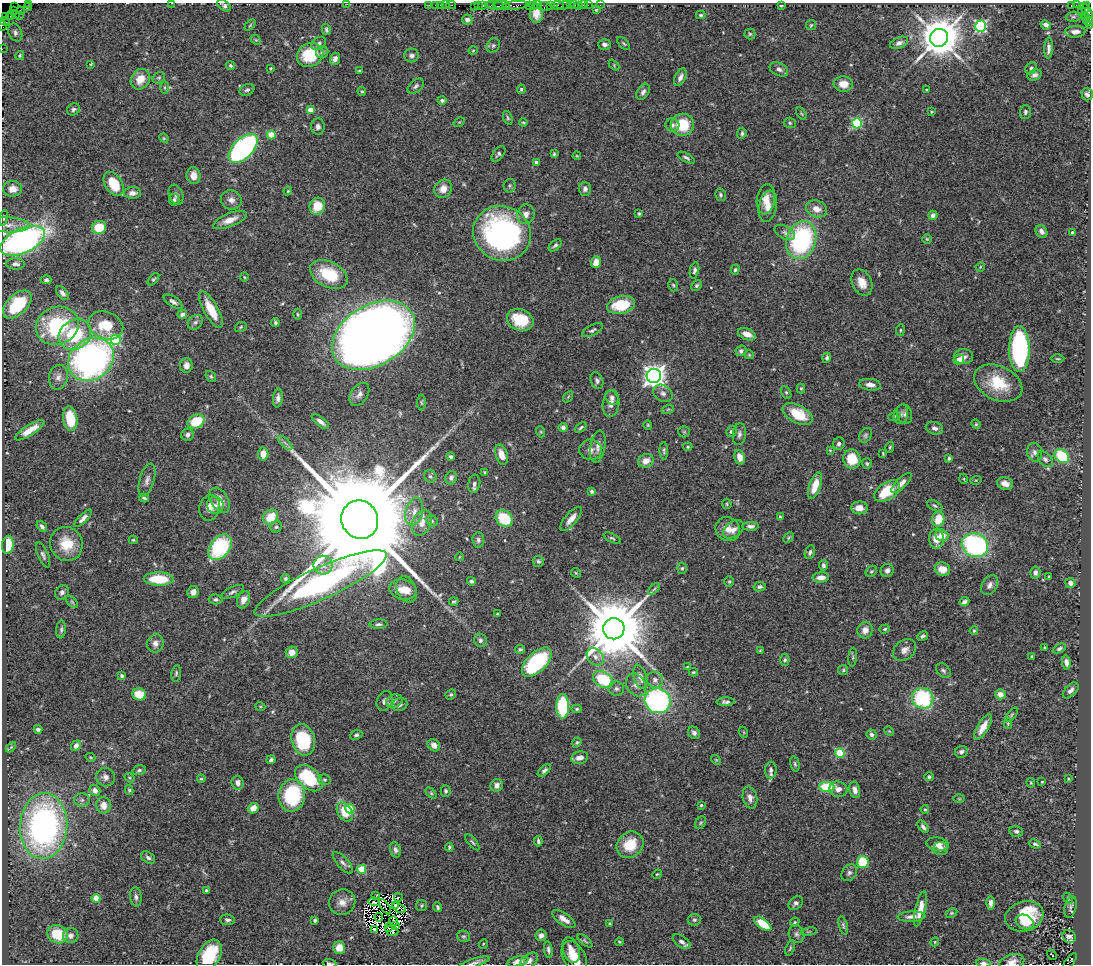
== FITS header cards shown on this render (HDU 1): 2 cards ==
NAXIS1  =                 1089
NAXIS2  =                  962

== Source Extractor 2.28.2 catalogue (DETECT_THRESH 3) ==
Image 1089 x 962 px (HDU 1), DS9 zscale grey, 1 PNG px = 1 image px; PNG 1093 x 966 px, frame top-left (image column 1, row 962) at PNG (2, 3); each listed source drawn as its Kron ellipse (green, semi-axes under 4 px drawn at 4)
Background 1.34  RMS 0.047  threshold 0.14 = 3 sigma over >= 5 px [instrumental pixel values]
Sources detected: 523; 6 with non-positive FLUX_AUTO (blend fragments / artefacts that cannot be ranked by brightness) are neither listed nor drawn; of the other 517, the 500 brightest by FLUX_AUTO listed and drawn (17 fainter detections omitted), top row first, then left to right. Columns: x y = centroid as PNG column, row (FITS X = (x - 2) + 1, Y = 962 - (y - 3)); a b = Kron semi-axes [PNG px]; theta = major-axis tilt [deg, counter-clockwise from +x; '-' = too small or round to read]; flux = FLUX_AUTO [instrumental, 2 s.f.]
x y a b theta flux
28 3 3 2 - 52
172 3 3 2 - 9.3
347 4 2 2 - 49
429 5 2 2 - 23
436 5 3 2 - 120
440 5 2 2 - 57
445 5 3 2 - 29
451 5 5 2 - 89
478 5 3 2 - 53
483 5 3 3 - 160
502 5 8 2 -3 230
516 5 13 3 4 300
538 5 3 2 - 56
551 5 3 3 - 110
557 5 7 3 4 120
563 5 6 3 13 130
570 5 2 2 - 18
575 5 3 2 - 10
578 5 3 3 - 70
583 5 2 2 - 21
588 5 4 2 - 42
600 5 2 2 - 16
1071 5 3 3 - 240
1076 5 3 2 - 17
14 6 3 2 - 24
224 6 8 4 -36 8.7
474 6 2 2 - 28
490 6 3 2 - 94
496 6 11 3 -8 320
530 6 3 2 - 49
534 6 3 3 - 100
545 6 7 4 -2 190
781 6 3 2 - 3
1087 6 4 2 - 35
28 7 4 2 - 3.8
13 10 3 2 - 17
596 10 4 4 - 3.1
21 11 4 2 - 82
1081 11 2 2 - 46
1087 11 9 4 -54 260
536 13 9 7 88 26
15 15 3 2 - 71
19 15 3 3 - 52
701 15 5 3 - 4.8
11 16 3 2 - 73
1085 16 4 3 - 110
1089 16 5 2 - 320
6 17 3 2 - 65
1073 17 8 5 5 5.5
467 19 5 5 - 15
5 21 5 3 - 120
1088 21 5 3 - 120
2 25 5 2 - 39
250 25 6 4 46 3.9
811 25 5 5 - 4.5
1046 25 5 4 - 13
981 26 5 5 - 480
1090 26 3 2 - 31
326 30 5 3 - 5.8
1075 32 10 5 3 20
15 33 9 6 -64 10
750 34 5 5 - 4.9
939 38 9 9 - 13000
256 40 6 4 -42 4.3
318 43 8 6 33 9.2
624 43 8 3 -45 4.7
899 43 9 5 23 12
605 44 6 5 - 11
493 45 7 6 - 7.8
1049 48 10 4 87 13
2 49 2 2 - 23
473 51 4 3 - 2.6
322 52 6 6 - 9.1
310 55 13 11 24 140
412 55 7 7 - 12
20 56 4 3 - 3.5
335 59 6 5 - 13
91 64 3 2 - 2.5
614 65 6 4 -47 3.6
231 66 5 4 - 5.3
271 68 3 2 - 3
1031 68 6 5 - 7
779 69 10 6 -26 12
359 71 4 4 - 3.3
1034 75 7 5 21 11
680 77 9 5 65 15
159 78 6 5 - 5.1
140 79 11 9 55 45
843 84 9 7 -4 35
416 86 9 6 40 8.7
165 88 6 4 -89 4.9
521 89 4 4 - 5.3
247 90 8 5 26 7.2
927 90 3 3 - 3.5
362 91 4 3 - 4.1
643 92 9 5 58 11
1087 94 6 5 - 9.1
442 100 5 4 - 7.7
73 109 7 5 29 8.2
310 110 4 4 - 38
932 112 3 3 - 4.2
1025 112 7 5 87 8.1
801 113 7 4 -58 4.2
508 118 7 4 -72 5.1
459 122 6 4 32 3.7
523 122 4 4 - 3.5
790 123 6 5 - 5.6
857 123 5 5 - 270
672 125 7 6 - 11
682 125 11 11 - 110
318 127 8 7 - 11
742 133 5 4 - 6.5
271 135 4 4 - 83
164 138 5 4 - 3.5
243 148 18 10 44 830
499 154 9 5 52 7.8
554 154 4 3 - 4.3
577 156 4 3 - 2.8
686 158 9 4 -28 7.8
536 162 4 3 - 4.4
193 175 8 7 - 27
114 184 13 8 -57 87
510 186 7 6 - 6.3
13 189 9 8 - 28
443 189 9 8 - 30
585 189 7 6 - 10
288 191 4 3 - 3
132 193 9 6 0 15
176 195 10 7 -70 12
720 195 6 5 - 7.7
766 199 15 9 82 35
174 200 6 5 - 8.7
231 200 10 9 - 18
317 206 8 7 - 64
768 206 16 9 79 28
816 209 11 8 -19 28
639 213 4 3 - 5
526 214 10 8 71 22
933 215 5 4 - 12
4 218 8 4 80 5.3
230 220 18 6 22 32
8 225 22 7 -2 26
99 227 7 6 - 90
1041 231 7 5 -53 14
785 232 11 6 -29 11
502 233 29 27 -27 740
1073 233 3 3 - 6.1
927 239 5 5 - 4.1
801 240 19 14 71 460
23 241 24 12 24 1200
555 245 7 5 41 7.2
596 262 6 5 - 27
16 264 9 5 -2 13
980 267 5 3 - 3.2
694 270 8 4 79 9.2
735 270 5 4 - 5.5
329 274 20 12 -26 140
244 277 5 3 - 2.9
153 279 7 4 47 5.1
46 280 5 4 - 6.6
862 283 14 9 -65 37
673 285 6 5 - 4.7
696 286 6 4 46 6.1
62 293 8 5 -54 12
173 302 11 5 -33 10
17 304 17 10 44 150
621 305 14 9 12 120
211 310 21 7 -61 71
182 314 5 4 - 11
298 314 6 3 87 4
520 320 14 10 -22 96
195 322 8 6 44 10
275 323 4 3 - 6.6
106 325 18 13 -22 110
57 326 22 18 21 270
241 327 6 5 - 4.8
592 330 11 5 28 8.7
900 330 6 3 82 3.6
747 334 9 5 -22 27
75 335 17 14 36 190
373 335 45 30 31 5800
115 340 5 5 - 280
1019 349 23 10 -89 580
741 351 6 5 - 9.2
749 355 5 4 - 3.6
964 357 9 7 -2 17
827 358 5 4 - 7.8
91 359 24 20 36 1200
959 359 5 4 - 35
1058 359 7 3 -1 3.8
186 365 7 6 - 19
211 376 6 4 -50 5.3
654 376 7 7 - 2400
58 377 12 9 77 20
597 381 9 6 -67 8.4
998 383 25 17 -24 110
870 385 11 5 -7 20
801 389 5 4 - 4.1
786 392 7 4 -63 5.3
663 393 10 8 -33 14
359 394 13 8 56 16
568 397 6 4 56 3.7
278 398 9 5 84 12
612 398 8 6 -56 10
421 403 8 4 -89 4.2
611 403 14 8 82 21
668 409 6 4 19 5.1
798 414 16 9 -28 100
901 414 10 7 75 12
905 414 10 7 -71 11
894 416 6 4 20 4.3
70 419 12 7 -81 100
196 421 9 6 27 110
320 422 10 4 -38 16
976 424 5 4 - 3.9
648 425 4 4 - 3.4
581 427 7 3 35 6.1
563 428 4 4 - 15
934 428 9 6 -15 12
30 430 17 5 32 40
731 431 6 5 - 8.7
541 432 6 3 -72 3.6
684 432 6 5 - 5.4
739 434 11 6 82 11
187 435 6 6 - 12
866 435 8 5 59 6.7
285 443 9 3 -45 7.4
839 444 6 5 - 9.4
598 447 16 7 81 21
688 447 5 4 - 4.2
890 447 5 3 - 3.9
591 450 11 10 - 19
830 450 4 3 - 2.8
664 451 9 3 -87 5.9
1035 452 9 7 -76 14
883 453 3 2 - 3
263 454 6 5 - 37
501 455 10 6 -72 31
1062 456 8 6 -38 150
451 457 4 3 - 7.5
740 457 7 5 -75 28
949 458 4 3 - 6.9
852 459 10 8 -74 85
1045 459 9 6 -49 10
646 461 8 6 20 30
867 463 5 5 - 5.3
485 472 3 3 - 3.8
430 476 6 6 - 7.6
451 478 7 5 67 13
964 479 5 3 - 2.8
147 480 17 7 74 18
976 480 6 3 17 3.1
901 483 13 5 45 20
474 484 9 6 79 12
1005 484 8 6 -19 27
815 486 14 6 73 54
591 491 4 3 - 7.4
887 491 14 8 34 110
144 498 5 2 - 5.7
220 500 13 8 -61 36
727 504 5 4 - 4.1
215 505 8 8 - 12
935 506 8 4 -29 6.4
210 508 13 10 75 32
859 508 8 6 1 28
414 512 14 8 74 31
270 517 8 7 - 64
780 517 4 4 - 4.6
83 518 11 4 45 15
504 518 9 7 -47 120
571 519 15 6 50 34
938 519 7 6 - 70
360 520 19 18 - 140000
432 521 6 5 - 5
422 523 13 9 67 33
42 526 6 4 -50 9.3
750 526 8 4 3 11
276 527 6 5 - 6.9
728 529 13 12 - 30
733 529 11 7 38 19
942 535 6 5 - 38
612 538 9 4 -26 6.1
789 538 6 4 46 3.9
936 539 10 7 -90 44
133 540 4 3 - 4.1
478 540 7 6 - 8.8
66 544 17 16 - 80
8 545 9 6 83 87
975 545 13 11 -23 580
220 547 14 9 51 300
810 552 7 5 69 7.5
43 555 13 5 -68 10
459 557 4 2 - 2.5
538 561 6 5 - 6.5
323 565 9 9 - 23
823 565 5 4 - 9.1
682 568 6 5 - 5
942 569 8 6 -19 34
887 570 7 6 - 13
871 571 6 5 - 5.5
1035 572 6 5 - 12
576 573 5 4 - 3.4
1049 576 3 2 - 3.2
285 578 4 4 - 7.3
821 578 8 5 4 28
159 579 15 6 -2 110
471 581 4 4 - 8.9
729 582 5 4 - 4.2
1070 583 5 5 - 15
320 584 72 15 24 1300
990 585 11 7 58 15
760 587 6 4 12 8.4
406 589 13 9 -63 30
654 589 7 4 44 5.3
403 590 14 10 -11 42
62 592 8 6 48 11
193 592 6 5 - 20
232 592 12 5 26 9.6
216 599 7 5 -6 6.9
243 600 9 6 65 25
72 602 7 4 -45 5.3
454 602 4 3 - 4.5
964 602 5 3 - 8.3
497 614 3 2 - 3.6
379 624 9 4 1 8.1
61 629 9 5 85 6.9
614 629 10 10 - 39000
885 629 5 4 - 4.8
865 630 8 7 - 23
974 631 4 3 - 3.5
923 636 6 4 29 7
480 640 7 6 - 9.8
155 643 9 8 - 17
1045 647 3 2 - 2.5
520 649 5 4 - 5.7
1059 649 7 4 26 7.2
760 650 3 3 - 2.6
905 650 13 9 38 21
292 652 6 5 - 29
595 657 10 7 -50 17
853 657 9 3 85 5.3
1032 657 3 3 - 4.7
785 660 6 4 88 5.9
537 662 18 9 44 380
1066 662 7 4 -82 16
687 667 3 3 - 2.5
843 670 5 5 - 5
943 671 8 6 -44 8.1
693 672 4 3 - 4.7
176 673 8 5 83 6.1
122 676 4 3 - 8.8
640 677 12 6 -73 26
603 680 11 7 -31 170
655 680 8 8 - 16
636 685 12 9 -59 22
616 689 8 7 - 11
1071 690 10 5 45 14
139 694 7 6 - 69
451 694 5 5 - 5.4
1000 694 5 5 - 24
923 698 11 10 - 330
385 701 10 7 68 14
394 701 8 6 18 11
658 701 13 12 - 670
726 702 9 4 1 9.5
400 705 8 6 19 9.6
260 706 5 3 - 3.3
563 706 12 6 -89 280
577 709 5 4 - 4.7
1011 715 9 3 50 4.7
1008 724 5 4 - 3.5
983 727 15 5 59 35
38 729 4 3 - 7.8
889 731 5 4 - 2.8
743 732 5 3 - 3
694 733 7 5 -51 9.3
872 734 5 5 - 9.4
356 735 6 4 24 7.2
303 740 16 11 -75 200
577 742 5 4 - 5
434 745 7 5 -44 22
76 746 5 4 - 16
11 747 6 4 45 3.7
961 752 6 6 - 11
840 753 5 4 - 160
90 757 5 3 - 2.9
579 758 9 6 11 21
271 760 4 4 - 7.4
716 760 5 4 - 4.2
795 764 8 4 -77 5.9
139 770 7 5 16 6.8
544 770 8 4 41 9.6
771 770 8 6 88 9.1
105 777 9 9 - 16
929 777 5 4 - 6.2
129 778 5 4 - 3.7
309 778 16 10 -41 210
201 779 4 3 - 3.9
1068 779 3 3 - 3.1
324 780 6 5 - 5.9
1042 782 3 2 - 2.8
238 783 7 6 - 18
1031 783 5 3 - 3.3
497 785 7 6 - 16
827 787 8 5 -1 130
838 789 9 8 - 22
95 790 6 5 - 17
129 790 5 3 - 5.1
855 790 8 5 -78 16
446 791 6 5 - 5.8
431 793 6 4 -45 4.8
292 795 16 13 82 270
750 798 11 7 -77 18
959 799 6 4 0 3.6
82 800 8 6 -1 9.8
104 805 8 7 - 29
701 805 3 3 - 3.5
253 808 6 5 - 29
350 809 5 4 - 130
925 809 4 4 - 4.7
345 812 10 7 -60 57
701 823 7 5 55 5.2
43 826 33 23 86 1000
923 827 7 4 -51 11
1016 831 7 5 -14 9.4
538 841 5 3 - 6.6
472 842 10 3 -49 5.8
938 844 11 6 -9 24
1035 844 6 4 -22 6.2
630 845 14 12 40 88
449 847 4 3 - 5.1
941 849 7 6 - 14
395 850 8 5 -73 9.6
148 857 8 5 -34 9.1
863 862 6 5 - 120
343 863 13 5 -47 13
362 869 4 4 - 110
849 873 9 7 55 11
657 874 5 4 - 3.5
207 891 4 3 - 6.6
376 896 3 2 - 4.4
136 897 10 5 -83 10
398 897 4 3 - 17
96 898 4 4 - 67
1068 898 6 3 -64 3.1
342 902 13 12 - 29
374 902 5 4 - 5.7
796 903 8 6 43 11
991 903 7 4 89 15
396 905 4 3 - 5.9
422 906 5 5 - 4.9
385 907 9 2 -55 8.8
438 907 5 3 - 5.6
1070 907 11 5 76 9.6
399 908 7 3 -30 5.8
920 909 18 5 76 39
951 913 6 4 26 4.3
1024 916 19 15 17 160
379 917 4 2 - 4.2
912 917 14 5 3 17
564 919 13 6 -35 21
227 920 7 5 -5 8.2
315 920 3 3 - 5.9
694 920 6 6 - 6.6
394 921 5 2 - 4.5
795 922 5 3 - 4.3
1025 922 9 7 -23 40
609 924 3 3 - 3.8
763 924 10 5 -37 89
395 925 3 2 - 2.5
843 925 9 4 -75 6.6
388 928 3 2 - 3.6
374 929 3 3 - 4.3
392 931 6 4 -19 4.1
809 932 8 4 9 6
58 934 10 9 - 96
797 934 9 7 -71 10
541 935 6 5 - 14
71 936 8 7 - 16
464 936 6 5 - 5.4
1069 936 7 6 - 16
585 941 9 4 -40 5.6
619 942 4 3 - 3.4
682 942 10 5 -35 15
935 942 4 4 - 3.1
483 944 5 3 - 2.7
339 948 6 6 - 42
790 948 8 3 70 4.2
548 950 8 4 -82 8.7
571 950 13 8 -70 30
209 955 17 10 61 150
1052 955 5 3 - 12
574 957 17 11 -61 57
518 961 11 5 14 20
529 961 10 6 38 14
1070 961 9 4 51 600
1012 962 13 7 15 21
329 963 7 2 -6 5.8
474 963 16 4 17 11
983 963 7 4 -5 10
At the frame edge (FLAGS 8, measured only in part): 17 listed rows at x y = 28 3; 172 3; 347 4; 224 6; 1089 16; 5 21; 1088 21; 2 25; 1090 26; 2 49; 209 955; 518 961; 1070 961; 1012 962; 329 963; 474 963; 983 963
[17 fainter detections neither listed nor drawn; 6 non-positive-flux detections neither listed nor drawn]